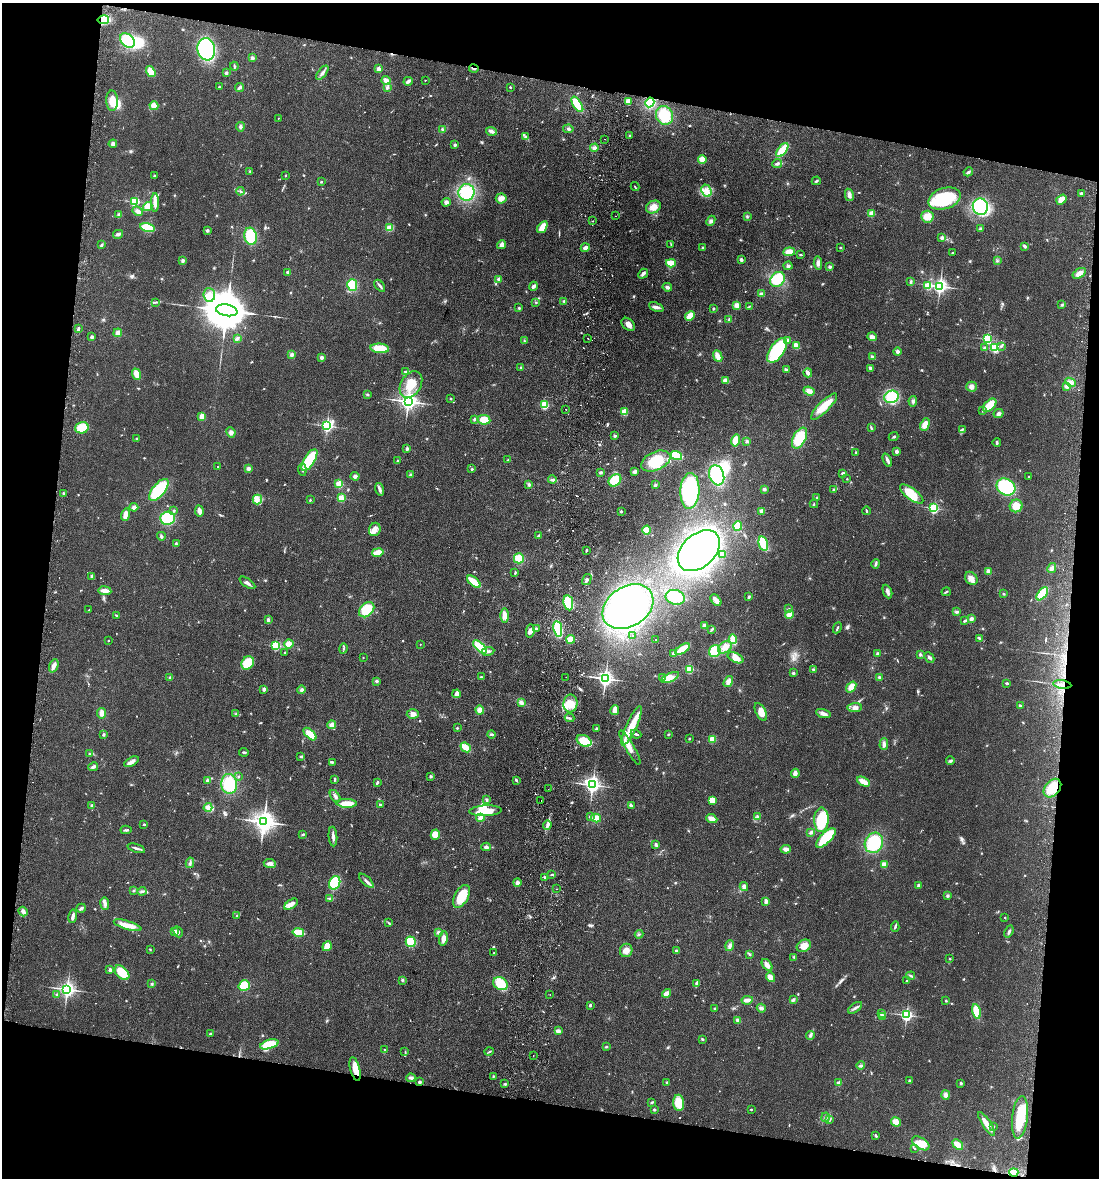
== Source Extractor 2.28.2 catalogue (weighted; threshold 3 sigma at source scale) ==
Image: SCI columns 170-4556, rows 10-4713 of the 4838 x 4724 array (HDU 1 of 3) = the unmasked area's bounding box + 8 px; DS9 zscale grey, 4 x 4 block average (1 PNG px = mean of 4 x 4 image px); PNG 1101 x 1180 px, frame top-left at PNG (2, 3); each listed source drawn as its Kron ellipse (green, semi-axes under 4 px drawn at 4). Shown black and unused: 20% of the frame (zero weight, under 2 of 3 exposures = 3% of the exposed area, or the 3 px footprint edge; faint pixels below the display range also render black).
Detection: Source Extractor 2.28.2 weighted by HDU 2 'WHT'. Background 0.0998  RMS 0.0086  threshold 0.0385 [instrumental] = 3 sigma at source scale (4.5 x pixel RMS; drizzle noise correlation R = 1.50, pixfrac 1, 0.05/0.05 arcsec/px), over >= 5 px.
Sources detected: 820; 6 too faint to see at this stretch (4 x 4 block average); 11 inside a brighter object's white glare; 17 cosmic-ray / hot-pixel residue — neither listed nor drawn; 5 coinciding with a brighter row at this scale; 31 inside a brighter listed object's ellipse — not listed separately; of the other 750, all 500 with FLUX_AUTO >= 3.77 (the completeness limit of this list) listed and drawn (250 fainter detections not listed), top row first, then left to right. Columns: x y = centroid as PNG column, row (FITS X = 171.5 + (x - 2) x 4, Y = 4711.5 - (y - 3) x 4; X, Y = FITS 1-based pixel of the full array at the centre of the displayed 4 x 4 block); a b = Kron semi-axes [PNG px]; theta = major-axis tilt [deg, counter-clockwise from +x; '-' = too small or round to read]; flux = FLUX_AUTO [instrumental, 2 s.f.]
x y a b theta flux
103 20 6 4 10 140
127 41 8 6 -41 190
206 49 11 8 -81 670
252 58 3 2 - 14
234 66 4 2 - 7.6
474 68 5 2 - 9.9
379 69 2 2 - 110
151 71 6 4 -54 55
226 73 3 3 - 8.3
322 73 8 3 53 19
425 80 2 2 - 5.8
386 81 5 3 - 32
408 81 4 2 - 22
219 87 2 2 - 5.3
240 87 4 3 - 11
387 87 4 2 - 5.4
510 87 2 2 - 11
112 101 10 6 -88 75
628 101 3 3 - 48
650 102 5 4 - 120
577 104 9 4 -58 120
154 106 4 3 - 50
665 115 10 8 -71 160
278 118 2 2 - 4.8
240 127 5 3 - 12
442 129 2 2 - 4
568 129 5 3 - 9.7
491 131 5 3 - 18
629 136 3 2 - 4.1
526 137 3 2 - 4.4
604 139 2 2 - 4.4
113 144 4 3 - 17
455 145 3 3 - 7.7
594 148 4 4 - 17
782 150 8 3 51 140
702 159 4 4 - 37
777 164 5 3 - 12
250 171 2 2 - 4.1
968 172 5 2 - 10
285 175 2 2 - 4
154 176 2 2 - 5.9
816 181 4 2 - 6.2
321 182 2 2 - 5.7
635 187 4 2 - 4.5
240 191 4 2 - 6.8
707 191 6 5 - 31
466 192 8 8 - 220
1081 193 3 3 - 8.6
849 195 6 3 -79 23
501 198 5 5 - 30
944 199 16 10 18 310
1061 199 6 4 37 43
135 202 2 2 - 550
155 202 9 3 -89 33
446 202 4 4 - 15
148 206 5 4 - 33
653 207 8 6 27 39
980 207 8 7 - 350
137 211 5 3 - 14
872 213 2 2 - 180
119 215 3 2 - 16
615 216 2 2 - 6.5
747 216 3 2 - 4.9
927 217 6 6 - 51
593 221 2 2 - 3.8
711 221 5 3 - 14
542 227 6 3 54 68
148 228 7 4 -13 150
390 228 4 3 - 59
981 229 4 3 - 8.1
207 230 2 2 - 32
118 234 5 2 - 22
251 236 8 6 -75 190
942 237 2 2 - 52
671 244 3 2 - 4.1
102 245 3 2 - 6.9
502 245 5 4 - 25
1025 246 4 2 - 11
840 247 2 2 - 5
585 248 4 4 - 20
703 248 3 3 - 7.6
789 252 6 3 7 49
953 253 3 2 - 3.9
801 255 3 2 - 4.6
183 260 4 3 - 9.7
741 260 2 2 - 35
997 261 3 2 - 5.6
671 263 5 4 - 57
818 263 7 3 -85 17
788 266 4 3 - 11
830 267 3 3 - 9.1
288 272 3 3 - 9.1
1079 273 7 4 33 32
643 274 5 3 - 16
499 279 4 3 - 13
777 279 8 6 47 180
911 281 4 3 - 7.9
352 285 6 5 - 110
380 286 7 2 -48 12
533 286 4 3 - 18
928 286 2 2 - 240
940 286 2 2 - 2000
667 287 5 3 - 15
761 294 4 3 - 9.1
209 295 7 6 - 39
564 301 3 2 - 7.6
156 302 3 2 - 6.1
536 302 3 2 - 3.9
737 305 2 2 - 170
1062 305 4 2 - 7.2
749 306 3 2 - 3.9
656 307 8 3 -23 17
519 308 3 2 - 4.6
713 308 2 2 - 26
227 310 11 5 -11 34000
690 316 5 3 - 65
729 319 3 2 - 6
628 324 7 5 -42 30
78 329 4 2 - 9.3
118 333 4 3 - 21
92 337 3 3 - 12
872 337 5 3 - 20
237 338 4 3 - 11
588 338 2 2 - 4.3
987 339 2 2 - 650
524 340 3 2 - 3.9
787 340 3 3 - 16
796 346 4 3 - 62
1002 346 3 2 - 6.1
985 347 4 3 - 7.8
380 348 9 4 -5 110
995 348 2 2 - 490
777 350 14 7 56 410
898 352 4 3 - 18
291 355 4 3 - 11
718 356 6 3 -65 49
322 357 2 2 - 69
872 357 3 2 - 8.5
521 368 2 2 - 4.3
870 368 3 2 - 16
786 370 4 3 - 9.4
405 372 4 3 - 9.6
808 373 4 2 - 21
137 374 6 3 -67 57
726 380 4 3 - 31
1070 382 5 3 - 16
411 385 14 10 59 95
1066 386 4 3 - 10
971 387 5 5 - 20
809 391 6 4 -20 33
367 394 3 2 - 7.4
891 397 7 6 - 180
450 398 2 2 - 4
408 401 3 3 - 3300
913 401 5 3 - 11
544 405 4 4 - 95
990 405 8 5 45 82
824 406 17 5 46 120
566 409 2 2 - 11
982 411 2 2 - 6.8
624 412 2 2 - 230
999 413 5 4 - 14
202 417 3 3 - 67
474 419 3 2 - 6.1
484 420 6 4 -9 65
925 425 6 4 65 44
327 426 2 2 - 1200
871 427 3 2 - 5.5
82 428 7 5 15 89
962 429 4 2 - 7.3
231 432 5 4 - 16
615 436 3 3 - 8
894 437 5 2 - 6.6
799 438 11 6 63 170
137 439 2 2 - 26
736 440 6 3 79 74
747 441 4 3 - 6.8
997 443 4 2 - 9.5
407 449 2 2 - 41
897 451 2 2 - 59
856 452 2 2 - 4.9
676 455 6 4 -21 120
309 460 12 5 58 200
508 460 4 2 - 6.2
887 460 7 2 -65 18
398 461 3 2 - 6.7
656 461 15 9 25 180
218 467 2 2 - 4.7
248 469 3 3 - 14
472 469 2 2 - 16
302 470 6 2 -85 10
635 471 3 3 - 16
601 472 3 3 - 9.1
843 473 3 2 - 8.4
410 475 3 2 - 4.2
717 475 10 7 -72 280
355 476 4 3 - 13
1028 476 2 2 - 6.9
847 479 2 2 - 7.2
552 480 4 3 - 9.3
615 480 7 5 41 160
339 484 2 2 - 270
529 484 3 3 - 10
655 485 3 3 - 9.1
1006 487 10 8 -31 300
379 489 6 2 -73 18
764 489 3 2 - 12
159 490 13 6 50 250
833 490 3 3 - 6.5
690 491 18 9 87 560
63 493 3 2 - 4.5
912 494 14 5 -38 130
817 497 2 2 - 4.8
341 498 2 2 - 270
257 500 5 4 - 22
310 500 2 2 - 3.8
814 504 4 2 - 3.9
1016 506 6 6 - 51
134 507 4 4 - 14
934 508 2 2 - 730
174 511 2 2 - 19
199 511 5 4 - 21
621 511 3 3 - 5.6
762 511 3 3 - 30
867 511 4 2 - 8.3
125 515 6 3 72 38
168 518 7 6 - 190
738 526 4 3 - 89
375 529 7 5 68 34
646 530 4 4 - 59
539 535 3 2 - 7.8
161 536 4 3 - 9.3
176 544 4 3 - 6.9
763 544 7 4 -76 140
586 550 3 2 - 5.6
699 551 24 16 43 1100
378 552 6 3 12 67
722 555 3 3 - 5.9
519 558 5 5 - 93
876 564 5 2 - 7.9
1052 568 5 3 - 15
988 571 4 3 - 18
515 573 4 2 - 6.5
92 576 3 3 - 12
971 578 7 5 -51 33
587 579 6 2 59 15
474 582 8 3 -39 100
247 583 9 3 -34 17
105 591 6 3 -6 40
887 591 7 3 -66 17
946 592 5 2 - 5.5
1003 594 3 2 - 4.3
1042 594 8 4 52 110
675 597 10 7 -14 130
749 597 3 2 - 8.2
716 600 7 3 -48 45
568 603 7 5 -79 150
628 607 27 20 33 990
789 609 3 2 - 4.8
89 610 2 2 - 4.7
367 610 9 6 46 130
956 612 3 2 - 6.1
789 614 4 4 - 30
116 615 3 2 - 6
504 616 7 3 -90 41
971 619 3 2 - 17
268 620 4 3 - 11
965 621 4 3 - 6.6
704 626 3 3 - 28
837 628 6 2 65 6.3
536 629 4 3 - 11
558 629 8 3 -80 220
712 629 4 2 - 9
530 631 6 4 81 18
632 635 2 2 - 16
571 639 4 4 - 58
656 639 2 2 - 6.5
733 639 4 3 - 77
980 639 3 2 - 15
108 641 2 2 - 8.3
289 644 5 4 - 47
420 644 2 2 - 4.4
276 646 2 2 - 550
480 647 8 4 -43 140
725 647 7 5 33 43
343 648 5 2 - 6.2
682 649 8 3 33 120
488 651 6 3 9 16
715 651 6 5 - 140
285 652 2 2 - 3.9
674 654 2 2 - 59
878 654 3 3 - 10
920 654 3 3 - 7.8
363 657 2 2 - 5.2
929 657 6 3 -45 12
735 658 8 4 -27 41
248 663 7 6 - 120
54 666 7 3 68 32
689 669 2 2 - 380
813 669 3 3 - 7.8
793 673 3 3 - 7.7
481 677 3 2 - 5
566 677 2 2 - 6.1
670 677 9 4 25 33
879 677 3 2 - 8
170 678 3 3 - 8
605 678 3 2 - 2100
662 678 2 2 - 4.1
377 681 3 3 - 7.2
728 682 6 3 57 28
1007 683 2 2 - 7.2
1062 685 9 2 -8 21
851 687 6 4 53 38
264 689 2 2 - 60
302 690 4 3 - 12
457 694 4 3 - 37
521 702 4 3 - 20
570 703 9 7 81 60
1020 706 2 2 - 8.6
855 708 7 4 6 22
480 710 4 4 - 28
615 710 5 3 - 36
761 712 10 5 -64 41
102 713 5 4 - 25
236 713 3 2 - 4.6
823 713 7 3 -17 21
413 714 6 4 4 27
569 718 5 2 - 7.6
332 725 4 4 - 27
632 726 21 5 66 120
457 728 2 2 - 6.3
597 729 3 3 - 12
310 734 8 4 -43 81
491 734 4 2 - 7.8
636 734 5 2 - 10
668 734 3 2 - 4.3
103 735 3 2 - 6.9
689 739 3 2 - 3.8
712 739 4 3 - 40
584 741 8 5 -27 120
884 744 6 3 90 20
466 747 5 3 - 73
630 748 19 4 -60 50
244 752 5 2 - 8.1
89 754 4 2 - 4.4
301 757 4 2 - 6
950 761 4 3 - 9.3
131 762 8 3 28 25
332 762 3 2 - 4.6
93 767 5 3 - 12
795 773 4 3 - 34
431 776 3 2 - 6
238 777 2 2 - 4.6
335 780 4 2 - 6.2
516 780 3 2 - 8.7
207 781 3 3 - 9
377 782 4 2 - 10
863 782 7 3 -28 55
229 784 10 8 -84 190
592 785 3 2 - 1900
1052 788 10 7 49 100
548 789 2 2 - 3.9
335 796 7 2 -56 15
486 799 3 2 - 5.3
541 800 2 2 - 5.3
712 800 4 3 - 64
347 803 10 4 -2 76
91 805 2 2 - 24
380 805 2 2 - 7.9
631 805 4 3 - 8.6
208 807 4 3 - 13
486 811 16 5 3 110
590 816 2 2 - 34
757 816 4 3 - 10
480 818 4 4 - 21
596 818 5 4 - 32
712 819 6 3 -23 41
821 820 12 7 88 190
264 822 4 3 - 4700
144 824 2 2 - 8.2
547 825 5 3 - 16
126 830 5 2 - 8.9
811 832 3 3 - 11
303 834 4 2 - 7.5
435 835 5 4 - 68
333 837 10 3 -85 19
826 838 12 5 45 200
874 843 10 9 - 230
656 845 4 3 - 10
486 847 4 3 - 15
136 848 9 2 -18 14
786 849 5 4 - 19
190 863 5 2 - 10
270 863 6 4 -6 17
884 865 3 3 - 38
551 875 3 2 - 4.9
545 877 3 2 - 12
366 881 9 2 -43 16
335 883 7 5 62 190
517 883 4 4 - 14
918 885 2 2 - 44
744 886 4 4 - 18
556 889 2 2 - 5.1
133 890 3 2 - 4.5
142 891 4 3 - 9.3
461 896 12 6 63 130
948 896 3 3 - 8
330 898 4 2 - 9.9
766 902 4 2 - 23
105 904 6 3 -83 17
291 904 7 3 33 39
81 908 5 2 - 11
23 912 5 3 - 19
73 916 7 2 80 20
237 916 2 2 - 4
1005 917 2 2 - 6.6
388 922 3 2 - 4.7
127 925 14 4 -16 70
895 927 5 2 - 7.7
1009 931 6 2 68 11
175 932 2 2 - 52
178 932 6 3 -63 13
298 932 6 3 -12 79
438 932 4 3 - 9.4
639 934 4 2 - 4.4
443 938 7 4 81 28
411 942 5 5 - 140
327 946 5 4 - 53
730 946 6 3 70 19
804 946 7 6 - 47
150 949 2 2 - 4.3
626 950 7 6 - 34
676 951 4 3 - 8.5
494 953 2 2 - 12
750 955 4 2 - 4
794 957 3 2 - 4.2
950 959 2 2 - 4.8
767 965 7 3 -51 34
110 970 2 2 - 51
122 973 9 5 -46 98
911 976 4 2 - 8.9
770 977 5 4 - 40
402 980 3 2 - 5.7
906 981 2 2 - 4.9
696 983 4 2 - 7.4
152 984 3 3 - 5.8
500 984 7 6 - 140
244 986 5 5 - 120
67 989 3 3 - 2200
666 993 5 3 - 42
550 994 2 2 - 6.8
57 995 4 3 - 8.2
793 999 4 2 - 5.8
747 1000 6 3 9 26
946 1001 2 2 - 17
590 1005 3 2 - 7.9
715 1008 4 2 - 5.6
761 1008 5 3 - 13
855 1008 8 2 36 13
976 1011 7 4 -80 110
881 1013 2 2 - 11
906 1015 2 2 - 1100
882 1016 4 3 - 9
738 1020 4 3 - 16
558 1031 3 2 - 25
210 1034 3 2 - 7.7
810 1035 4 3 - 11
702 1039 3 2 - 8.8
269 1044 9 4 16 130
606 1047 4 2 - 4.8
385 1050 2 2 - 6.3
405 1052 3 2 - 3.9
489 1052 5 2 - 6
533 1055 2 2 - 4.3
861 1066 4 2 - 7.2
355 1069 12 5 -75 51
493 1076 3 2 - 5
411 1078 4 3 - 12
909 1081 3 2 - 4.2
419 1082 3 2 - 9.7
667 1082 3 2 - 5.3
839 1083 2 2 - 100
961 1083 3 2 - 7.8
505 1084 2 2 - 5.2
945 1095 4 4 - 18
652 1102 3 2 - 5.4
679 1103 8 5 -86 89
654 1109 3 2 - 6.1
751 1109 2 2 - 9.1
826 1117 5 3 - 11
1020 1117 21 7 84 150
830 1120 3 2 - 4.1
896 1122 5 4 - 34
987 1124 14 3 -57 61
994 1126 2 2 - 5.1
876 1136 4 2 - 8.1
921 1143 10 5 -33 65
958 1145 6 3 -40 52
914 1148 4 2 - 4.5
1014 1172 4 3 - 42
Overlapping masked pixels (flux is a lower limit): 5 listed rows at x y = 103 20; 474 68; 1062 685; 1052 788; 1014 1172
Diffuse or blended objects may show on this block-average render without a row.